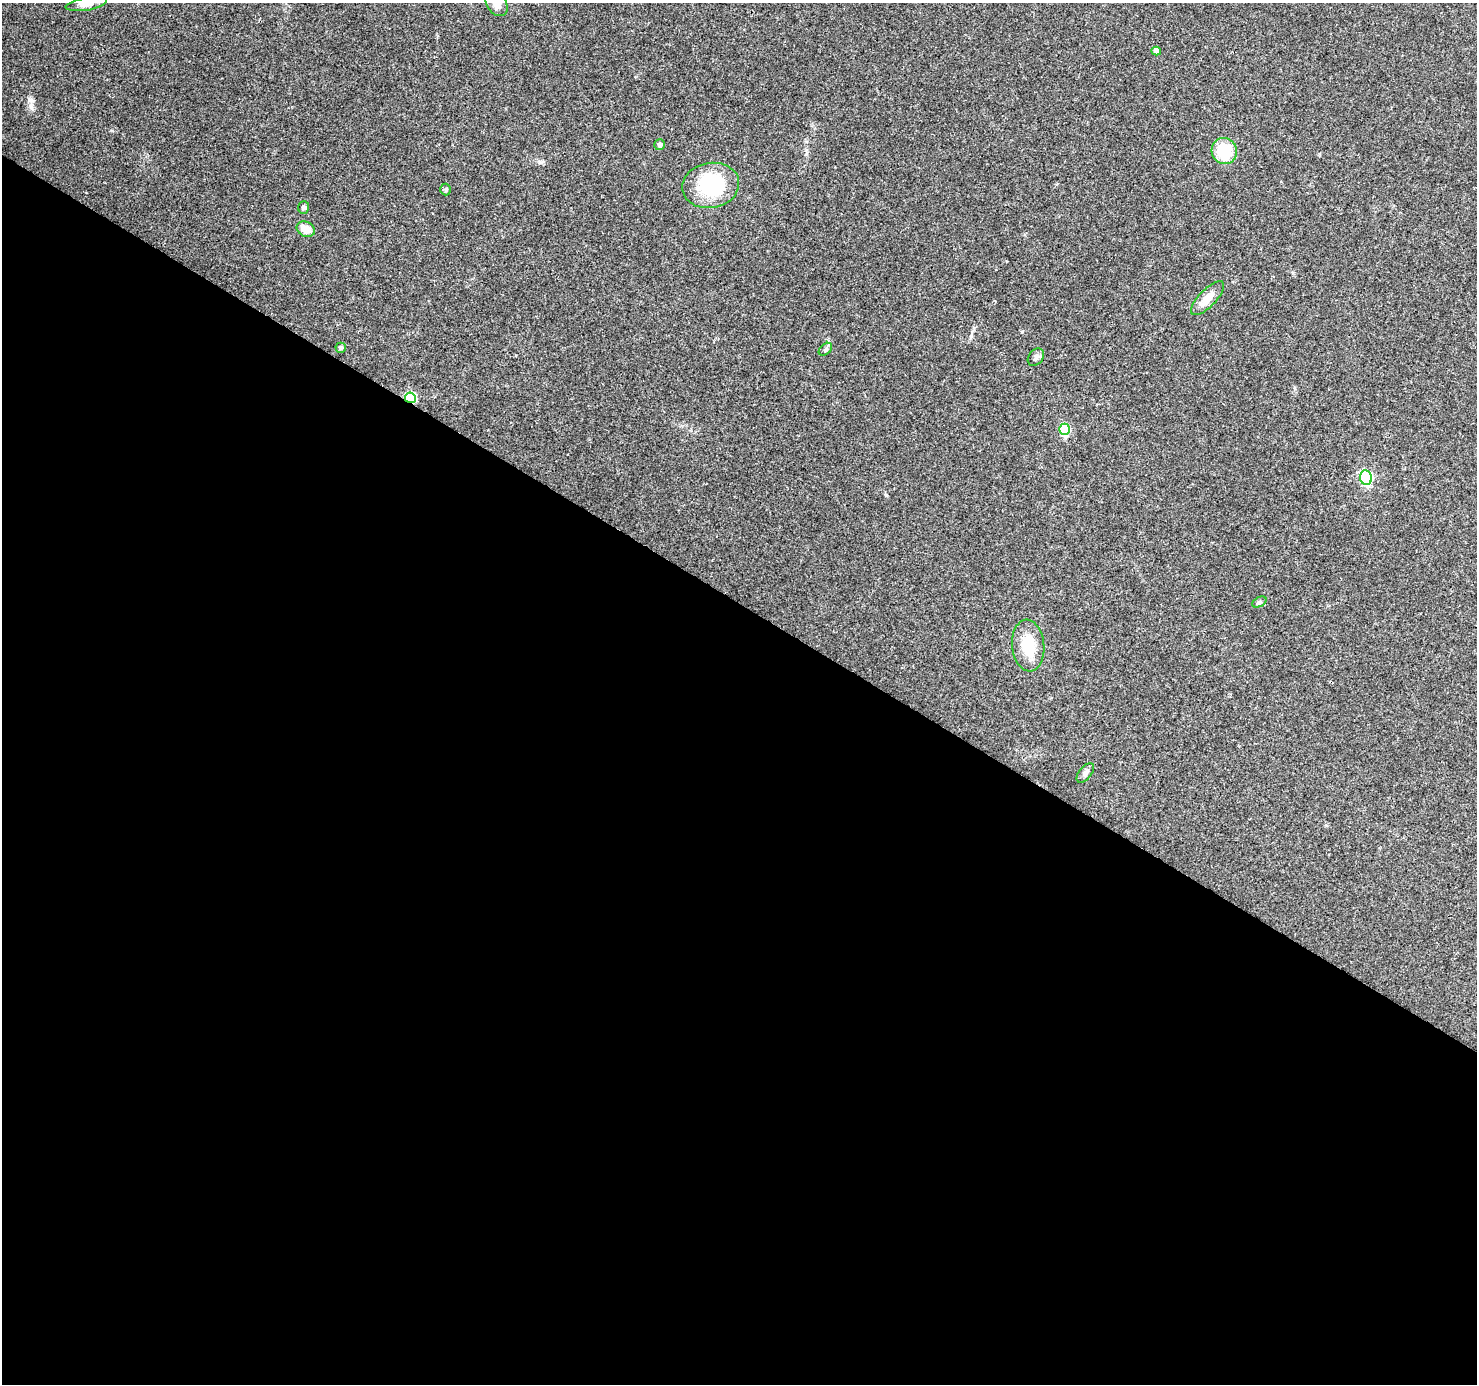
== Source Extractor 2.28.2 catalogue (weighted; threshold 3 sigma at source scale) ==
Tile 14 of 4 x 4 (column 2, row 4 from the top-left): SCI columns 1483-2957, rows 256-1637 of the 5908 x 5970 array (HDU 1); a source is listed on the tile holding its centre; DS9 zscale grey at full resolution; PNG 1479 x 1386 px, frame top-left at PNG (2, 3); each listed source drawn as its Kron ellipse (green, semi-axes under 4 px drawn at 4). Shown black and unused: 57% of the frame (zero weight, under 3 of 4 exposures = <1% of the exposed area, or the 3 px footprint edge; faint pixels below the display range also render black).
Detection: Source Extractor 2.28.2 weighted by HDU 2 'WHT'; one run over the whole footprint, this tile lists its part. Background 0.126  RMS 0.0058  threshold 0.0259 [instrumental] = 3 sigma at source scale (4.5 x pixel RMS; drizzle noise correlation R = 1.50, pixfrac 1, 0.0396/0.0396 arcsec/px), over >= 5 px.
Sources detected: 20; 1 inside a brighter object's white glare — neither listed nor drawn; the other 19 listed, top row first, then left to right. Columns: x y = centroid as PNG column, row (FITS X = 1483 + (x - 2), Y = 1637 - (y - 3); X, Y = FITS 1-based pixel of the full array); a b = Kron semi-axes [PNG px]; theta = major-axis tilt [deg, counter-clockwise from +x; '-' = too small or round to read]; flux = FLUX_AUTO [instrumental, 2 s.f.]
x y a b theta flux
86 4 21 6 9 4.2
496 4 14 9 -56 5.9
1156 51 5 4 - 2.9
660 145 5 5 - 1.8
1224 151 13 12 - 21
711 185 29 22 10 46
446 189 6 5 - 0.96
304 207 6 5 - 1.3
306 229 9 7 -25 7.3
1208 298 22 8 46 7.7
341 348 5 5 - 1.3
825 349 8 5 42 1.3
1036 357 10 7 51 1.8
410 398 5 5 - 45
1064 429 5 5 - 36
1366 478 7 6 - 74
1259 602 8 5 25 1
1028 645 26 16 -85 17
1085 773 11 6 51 2
Overlapping masked pixels (flux is a lower limit): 1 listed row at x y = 410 398
Isophote crosses this tile's border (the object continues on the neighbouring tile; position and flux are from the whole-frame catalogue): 2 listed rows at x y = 86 4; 496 4
Unlisted compact peaks at least as high as the median listed source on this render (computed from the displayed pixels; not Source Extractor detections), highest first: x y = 31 107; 886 495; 1022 332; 540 162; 112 130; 1293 273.